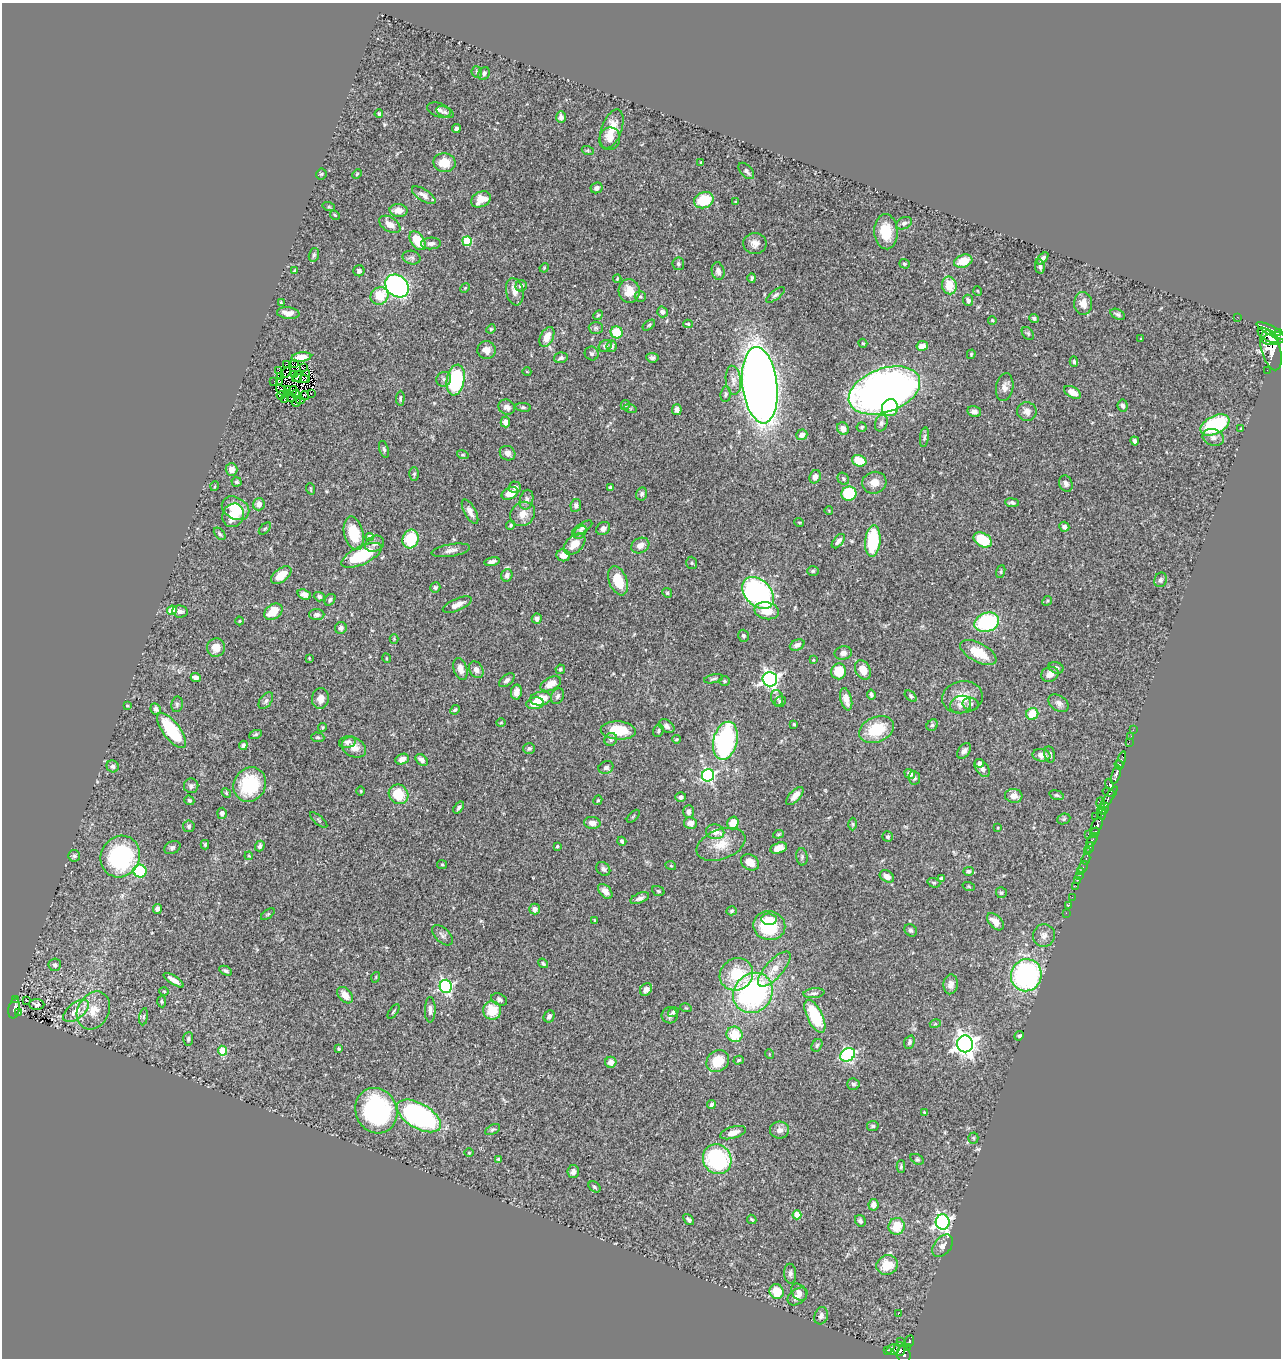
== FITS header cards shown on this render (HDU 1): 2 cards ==
NAXIS1  =                 1279
NAXIS2  =                 1356

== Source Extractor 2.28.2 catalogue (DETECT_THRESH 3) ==
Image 1279 x 1356 px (HDU 1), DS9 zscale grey, 1 PNG px = 1 image px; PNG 1283 x 1360 px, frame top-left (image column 1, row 1356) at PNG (2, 3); each listed source drawn as its Kron ellipse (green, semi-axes under 4 px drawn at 4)
Background 0.47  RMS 0.024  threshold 0.071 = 3 sigma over >= 5 px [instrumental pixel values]
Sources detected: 464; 4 with non-positive FLUX_AUTO (blend fragments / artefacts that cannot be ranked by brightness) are neither listed nor drawn; the other 460 listed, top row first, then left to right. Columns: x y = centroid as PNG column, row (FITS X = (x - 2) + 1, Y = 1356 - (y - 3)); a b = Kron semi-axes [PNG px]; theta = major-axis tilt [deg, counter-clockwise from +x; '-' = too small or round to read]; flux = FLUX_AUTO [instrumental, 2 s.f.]
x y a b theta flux
477 72 6 5 - 2.7
484 73 7 5 62 3.7
439 110 12 7 -19 6
445 112 9 5 -23 4.4
379 114 4 3 - 2.4
561 117 6 5 - 5.5
456 129 4 3 - 3.9
612 129 20 10 70 28
610 139 11 10 - 11
588 151 6 4 -19 2.4
444 163 11 9 -12 30
701 163 3 2 - 1.7
746 171 10 5 -47 5.4
321 174 5 5 - 2.3
357 174 5 3 - 1.4
596 188 6 5 - 6.2
424 195 13 6 -33 8.1
481 199 10 7 25 21
704 200 10 8 22 55
736 202 4 4 - 1.9
329 207 6 4 -18 1.8
398 210 9 6 -3 13
335 215 5 4 - 1.8
904 223 8 5 26 4.7
390 224 12 7 -32 13
886 232 17 11 -86 36
418 241 10 6 -56 45
467 241 5 4 - 61
431 243 10 6 4 6.3
755 243 12 10 0 11
314 255 7 5 74 3.1
412 258 9 6 -12 4.5
1042 258 7 4 46 5.2
963 261 9 6 19 29
678 264 6 6 - 3.2
904 264 5 5 - 2.3
1040 266 7 5 -81 4
544 268 5 4 - 1.4
294 270 4 2 - 1.4
359 271 5 5 - 3.9
718 271 9 6 -78 7.2
617 278 4 3 - 1.5
752 278 5 4 - 3
949 285 9 7 -78 29
397 286 13 10 -40 450
521 286 6 5 - 5.2
465 288 5 4 - 1.6
629 291 12 10 -87 21
978 291 5 3 - 1.2
515 292 14 8 -78 11
776 295 11 4 37 4.2
379 296 9 8 - 34
640 296 5 5 - 2.9
968 300 6 5 - 4.5
281 303 3 3 - 1.7
1083 303 11 9 -88 14
662 312 6 5 - 5.2
288 313 11 5 -7 11
1118 314 7 5 -27 3.4
598 315 5 4 - 2
1237 317 2 2 - 4.2
1034 318 5 4 - 3.8
992 320 4 4 - 1.7
688 324 5 4 - 1.9
649 325 7 3 36 2
596 328 7 6 - 3.3
491 329 5 4 - 1.7
1272 331 17 5 -26 1800
617 332 6 6 - 43
1028 333 7 5 -49 2.6
1279 333 4 3 - 450
1268 335 12 5 -31 880
547 337 11 6 64 17
1141 339 3 2 - 1.6
1274 339 11 6 10 1300
863 343 5 4 - 1.6
605 346 7 5 34 4.9
612 346 6 5 - 4.1
922 346 6 5 - 15
487 350 9 9 - 11
1271 350 20 9 -74 1700
592 353 7 6 - 3.9
971 354 5 3 - 1.9
301 357 10 5 7 15
561 358 7 5 13 4.4
652 358 6 5 - 3.5
1074 362 5 4 - 3
294 363 2 2 - 1600
287 364 2 2 - 3
303 368 3 2 - 1
279 370 3 2 - 3.7
1267 370 2 2 - 20
527 372 4 3 - 1.1
286 373 6 2 44 0.21
294 374 3 2 - 0.9
297 376 6 3 51 2.1
305 376 7 2 65 0.83
281 377 3 2 - 0.56
301 379 9 3 -9 0.77
444 379 8 7 - 5.3
456 380 15 9 79 140
733 380 15 7 -84 11
274 381 2 2 - 1.1
280 381 3 2 - 1.9
760 385 38 17 -83 1900
1005 387 14 8 81 9.6
282 390 7 2 -41 0.45
288 390 3 2 - 0.41
884 390 37 22 20 1200
293 391 5 2 - 1.9
1072 392 9 5 -29 14
296 394 4 2 - 0.91
311 394 3 2 - 1.4
726 394 8 5 85 3.4
281 395 4 2 - 1.2
305 396 4 2 - 2
292 398 3 2 - 1.8
400 398 7 4 88 2.7
285 400 3 2 - 0.29
300 400 4 2 - 0.85
296 402 5 3 - 1.2
625 405 5 4 - 2.3
1123 406 6 5 - 4.2
507 407 8 7 - 7.1
523 407 8 4 -6 2.8
630 408 6 4 -19 2
890 408 8 8 - 37
677 410 5 5 - 6.4
1027 411 10 9 - 9
974 412 7 5 -13 6.4
505 422 5 5 - 8.7
881 423 8 6 72 3.9
1215 425 15 9 27 140
862 427 5 5 - 2.4
843 429 6 5 - 9.1
1241 429 3 2 - 1.6
802 435 6 5 - 8.5
924 437 10 4 82 3.3
1213 437 11 8 -19 8.8
1135 441 4 3 - 3.9
384 449 9 4 -72 3
508 453 8 7 - 6.8
463 455 6 4 -17 2
859 461 7 5 -20 31
231 470 6 6 - 14
414 474 7 5 89 2.7
815 477 7 5 63 9.2
843 479 6 5 - 2.8
236 482 5 4 - 2.9
874 483 12 10 16 14
1066 484 8 6 -65 5.5
215 486 5 3 - 1.3
515 487 6 6 - 5.8
610 487 4 3 - 3.5
311 489 6 3 -71 1.5
510 493 9 5 24 23
642 494 6 5 - 4
849 494 7 7 - 81
527 500 10 6 76 6.1
1012 503 7 4 -6 3.9
259 504 6 6 - 13
576 505 6 5 - 5.4
236 508 15 10 -32 45
829 510 4 3 - 1.2
470 512 13 5 -61 11
523 514 13 11 43 17
233 515 12 10 65 31
799 522 5 3 - 1.4
511 525 4 4 - 2.6
1064 527 5 5 - 5.2
265 528 7 4 44 2.4
582 528 11 5 34 5.6
603 529 7 6 - 6.3
580 532 7 5 47 3.7
354 533 17 9 -77 48
220 534 7 4 -50 2.6
370 537 4 4 - 11
410 539 9 8 - 62
983 540 10 6 -28 53
838 541 8 5 49 6.4
873 541 16 7 85 90
375 544 10 7 26 6.9
575 544 13 8 44 22
640 546 9 7 26 10
451 550 19 6 10 9
362 555 22 9 26 100
563 555 7 6 - 9.2
492 561 8 4 9 5.7
692 563 6 5 - 2.5
813 571 6 5 - 2.7
1001 572 7 4 72 2.2
281 575 12 6 36 27
507 575 6 5 - 5.7
1161 580 7 6 - 3.8
618 581 15 9 -68 39
435 588 5 5 - 3.3
667 593 5 4 - 1.8
758 593 18 13 -45 340
304 594 7 5 -18 6.4
319 597 5 4 - 3.3
330 600 6 5 - 3.9
1047 601 5 4 - 2.2
457 605 15 6 23 10
172 610 5 4 - 36
180 611 8 6 -9 6.3
767 611 12 8 -13 26
273 612 10 7 37 26
317 615 8 5 0 4.4
537 618 5 5 - 5.5
240 621 4 3 - 1.3
987 622 12 9 20 130
341 628 6 5 - 5.1
743 636 6 5 - 3.2
394 639 4 4 - 1.6
797 645 8 5 26 6.8
216 648 9 9 - 18
843 653 8 6 12 6.3
978 653 20 9 -28 36
309 658 4 3 - 1.2
386 658 5 3 - 1.6
813 660 4 3 - 1.3
1056 668 8 5 -20 3.6
460 669 11 6 -74 11
560 669 5 4 - 2.4
476 670 9 6 -60 8.7
863 670 10 7 -63 17
839 671 8 7 - 37
1050 674 9 7 23 9.7
196 678 5 4 - 6.2
713 679 10 3 12 2.9
770 679 7 7 - 520
507 680 9 5 38 5
724 681 5 5 - 2.4
551 684 11 6 26 15
516 692 7 5 79 10
871 694 5 4 - 3.4
558 696 8 6 65 4.5
911 696 7 4 -42 2.7
962 697 20 16 10 28
777 698 8 6 -72 4.7
320 699 10 8 81 12
541 699 11 6 8 28
846 699 11 5 -76 14
266 701 9 5 53 4.4
780 702 6 5 - 4.1
535 703 9 6 8 17
1059 703 11 7 -36 7.3
177 704 8 5 79 3.6
971 704 8 6 -13 4.2
961 705 11 8 22 10
127 706 4 3 - 1.7
156 709 6 5 - 4
455 710 5 4 - 3
1032 714 6 6 - 29
501 723 4 3 - 1.4
794 724 3 3 - 1.7
932 725 6 5 - 2.7
667 726 8 6 -36 5
322 727 4 3 - 1.8
172 730 21 8 -53 89
618 730 17 9 -3 52
876 730 18 12 23 64
1133 730 2 2 - 9.7
658 731 6 5 - 3
255 734 6 4 23 2.5
1131 736 2 2 - 6.9
318 737 6 5 - 2.4
611 739 7 6 - 3.6
676 739 4 3 - 1.9
725 741 19 12 76 290
347 742 8 6 13 5.5
1129 742 2 2 - 8.6
243 745 5 4 - 3.2
354 747 13 9 -27 14
529 748 6 5 - 3.3
964 751 9 5 55 6.1
1041 755 9 6 -7 11
1050 755 8 5 -79 4.1
402 759 7 5 23 8.7
422 760 7 5 -42 6.7
1121 760 9 3 71 170
979 763 5 4 - 4.8
1119 765 5 3 - 340
113 766 6 5 - 4.2
606 767 7 6 - 5
982 768 10 6 -55 8.2
910 774 6 4 -35 6.7
708 775 6 6 - 270
1116 775 10 4 72 530
914 778 7 6 - 3.2
1109 784 5 4 - 80
250 785 18 16 60 88
191 786 7 7 - 4.2
361 791 5 3 - 1.4
1108 792 6 4 -16 110
226 793 5 4 - 1.8
398 794 10 9 - 40
1057 795 7 4 -17 2.9
795 796 11 5 48 11
1014 796 9 7 -6 11
681 797 5 4 - 4.8
189 800 5 4 - 3
598 800 5 4 - 2.1
1107 800 16 3 53 200
1100 803 6 4 -88 42
459 807 7 4 54 3.8
1104 808 6 3 58 180
689 811 6 5 - 6
222 813 5 5 - 5.7
1102 814 6 3 88 82
633 816 8 3 45 1.5
1096 817 2 2 - 1.1
1064 819 7 5 22 2.7
319 820 11 3 -41 2.2
592 823 8 6 -5 9.2
690 823 6 6 - 8.5
733 823 6 5 - 27
853 824 6 4 -89 2
189 826 6 6 - 3.3
1096 826 10 5 63 680
998 828 3 2 - 1.4
715 832 9 7 -11 13
1095 832 5 3 - 170
778 834 5 4 - 2
1088 834 2 2 - 24
888 837 5 5 - 3.1
1092 840 8 3 55 97
622 841 5 3 - 3.6
721 844 25 15 20 31
205 845 5 3 - 2
260 846 5 4 - 4.7
557 846 4 3 - 1.9
172 847 8 6 25 4
779 848 8 5 16 14
1090 848 5 3 - 210
1088 852 3 3 - 150
74 856 6 5 - 3.3
249 856 4 3 - 1.3
120 857 21 19 62 180
802 857 9 5 -82 3.4
1086 859 6 3 63 57
750 862 9 7 -31 16
442 864 5 4 - 2
671 866 5 3 - 1.4
1083 867 6 2 69 13
603 869 8 6 -45 4.7
140 871 6 6 - 100
969 871 5 4 - 3.4
1081 872 3 2 - 2.8
1080 875 2 2 - 3.8
887 876 7 5 -32 9.3
941 878 4 3 - 2.5
1078 880 3 2 - 4.7
934 883 6 4 -17 2.3
1076 886 2 2 - 7.3
969 887 6 4 -20 1.7
605 891 9 5 -48 8.3
658 891 6 4 -22 2.2
1001 893 5 5 - 2.9
1072 897 2 2 - 5.7
640 898 10 5 23 5.4
1069 905 3 2 - 4.1
157 909 5 4 - 4.8
535 909 5 5 - 8.4
732 911 5 4 - 2.7
1066 913 2 2 - 6.3
268 914 8 4 35 2.3
769 919 7 5 -6 15
595 920 4 3 - 1.8
995 922 10 6 -45 14
769 926 16 14 -11 86
911 930 7 5 -42 3.8
442 935 13 7 -42 5.5
1044 935 11 11 - 9.9
543 963 5 4 - 2.3
55 965 6 6 - 3.8
774 969 22 8 48 23
226 971 7 4 -26 3.2
736 974 17 16 - 55
1026 975 16 15 - 270
376 977 5 3 - 1.5
174 980 12 4 -33 8
951 984 10 7 85 8.9
446 986 6 6 - 260
646 990 7 5 51 8.2
164 991 5 3 - 1.2
753 993 21 19 49 320
814 993 10 5 6 4.3
345 995 9 6 -49 13
499 999 8 5 -27 4.8
16 1000 2 2 - 4.4
26 1000 3 2 - 2.6
162 1001 6 4 -86 2.1
37 1005 7 5 -2 3.8
14 1008 10 5 79 83
686 1008 6 3 -17 1.6
93 1010 20 15 61 30
430 1010 12 5 89 6.3
492 1010 9 9 - 39
76 1011 15 8 39 17
394 1011 8 3 55 2.1
673 1012 5 4 - 3.6
18 1013 3 2 - 6.4
670 1015 8 8 - 5.6
549 1016 6 5 - 5.2
815 1016 18 7 -64 85
144 1017 8 4 81 2.8
935 1024 5 3 - 1.8
735 1034 8 7 - 38
1019 1036 5 4 - 2
188 1039 7 5 87 2.8
909 1042 7 5 71 3.9
965 1044 8 8 - 1000
817 1045 7 5 58 3.1
339 1049 3 3 - 1.9
222 1051 5 4 - 67
769 1054 5 3 - 1.2
848 1055 8 6 34 250
739 1060 5 4 - 2.4
718 1061 12 10 40 42
611 1062 5 5 - 9.2
853 1084 6 5 - 3.9
711 1105 4 4 - 3.7
376 1111 23 20 -66 220
924 1112 4 3 - 1.2
419 1116 24 12 -30 350
873 1126 6 5 - 3
492 1130 8 4 27 2.6
779 1130 9 8 - 8.6
733 1133 13 6 16 13
973 1138 5 5 - 2.1
469 1153 5 3 - 1.2
498 1159 4 4 - 2.6
717 1159 15 14 - 170
917 1159 7 4 -28 2.8
901 1166 6 4 89 2.8
573 1172 6 6 - 5.4
594 1187 7 4 -40 2.8
873 1205 5 5 - 9
797 1215 4 4 - 27
752 1219 5 4 - 1.9
689 1220 6 4 -49 3.2
860 1221 6 5 - 4.1
943 1222 7 7 - 420
897 1226 8 8 - 32
943 1246 13 8 51 8.8
887 1265 11 9 24 35
790 1274 10 6 -87 5.1
777 1292 7 7 - 30
799 1292 9 7 -52 6.8
797 1296 11 7 37 9.2
898 1314 3 3 - 12
821 1316 9 6 71 6.2
910 1341 6 4 68 110
901 1342 3 2 - 2.8
908 1348 3 3 - 26
893 1349 6 5 - 72
899 1349 7 6 - 200
887 1350 3 2 - 14
904 1355 8 6 -76 250
At the frame edge (FLAGS 8, measured only in part): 1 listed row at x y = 1279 333
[4 non-positive-flux detections neither listed nor drawn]